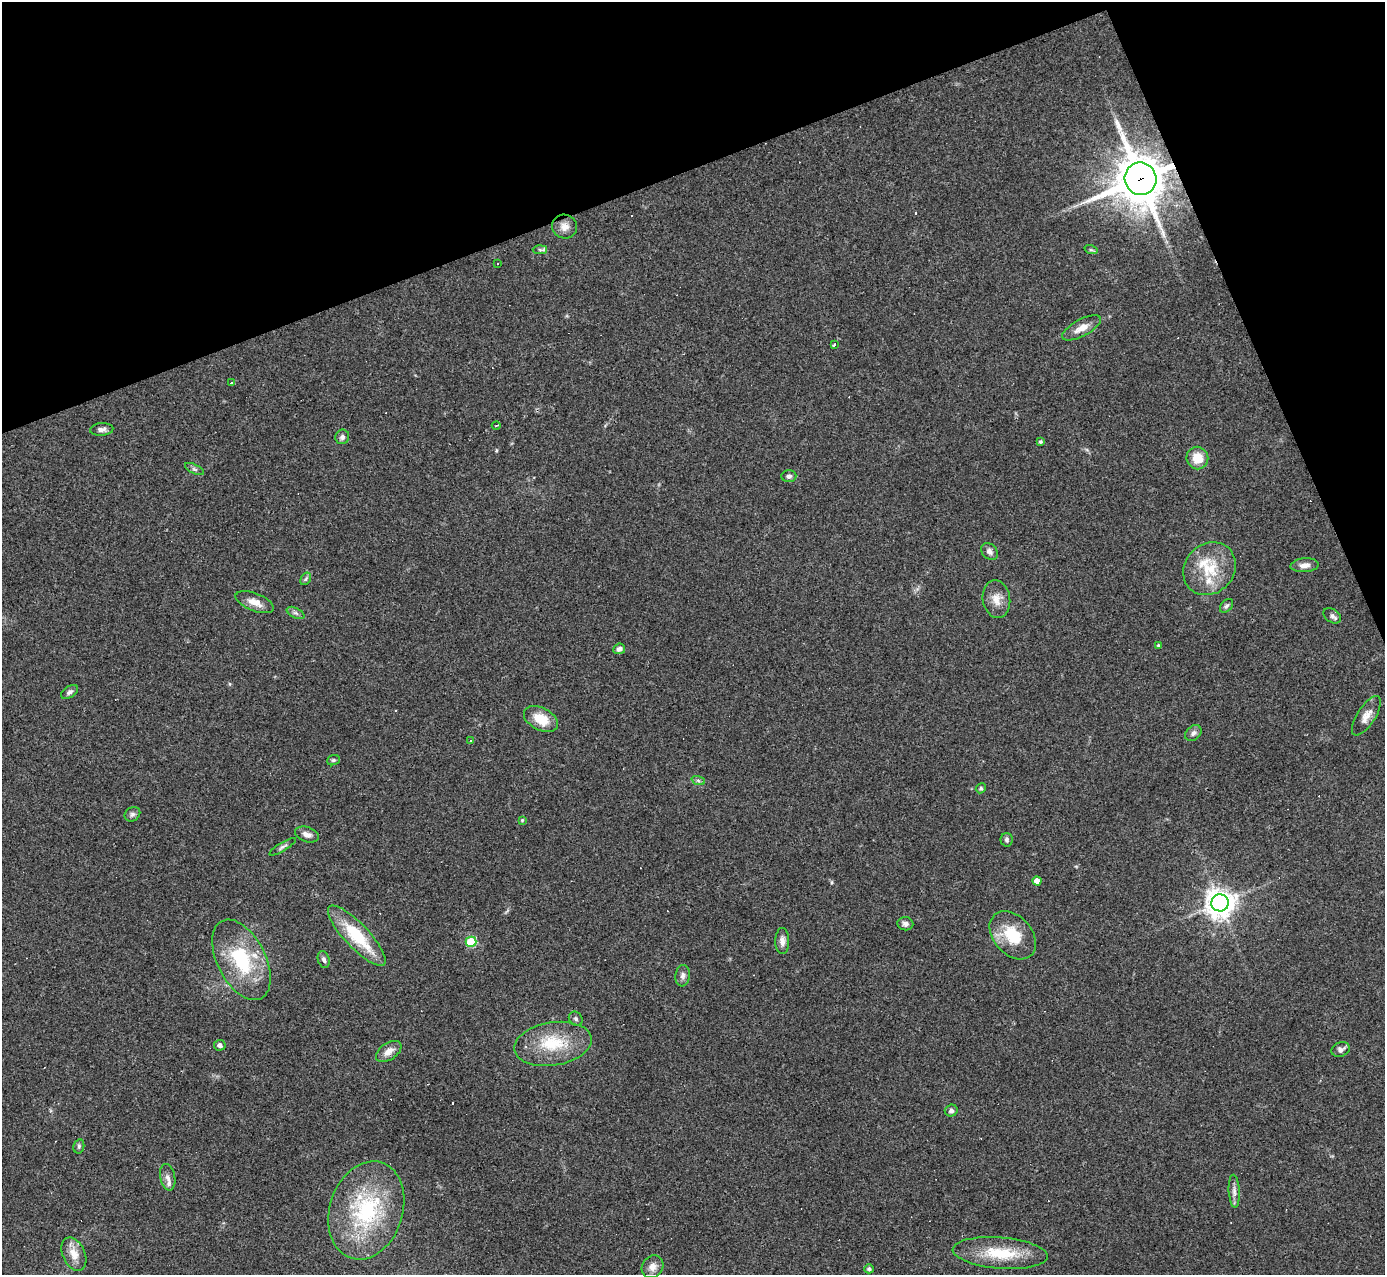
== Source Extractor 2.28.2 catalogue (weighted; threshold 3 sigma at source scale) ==
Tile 3 of 4 x 4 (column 3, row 1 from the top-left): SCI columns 2765-4147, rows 4096-5368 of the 5529 x 5516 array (HDU 1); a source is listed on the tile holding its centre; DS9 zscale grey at full resolution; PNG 1387 x 1277 px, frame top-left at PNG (2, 2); each listed source drawn as its Kron ellipse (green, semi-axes under 4 px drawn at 4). Shown black and unused: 19% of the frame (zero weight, under 3 of 4 exposures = <1% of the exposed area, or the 3 px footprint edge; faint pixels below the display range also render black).
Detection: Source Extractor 2.28.2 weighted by HDU 2 'WHT'; one run over the whole footprint, this tile lists its part. Background 0.0847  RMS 0.0056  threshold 0.0253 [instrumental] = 3 sigma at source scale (4.5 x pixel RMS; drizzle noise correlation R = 1.50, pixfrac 1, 0.05/0.05 arcsec/px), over >= 5 px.
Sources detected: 74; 10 cosmic-ray / hot-pixel residue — neither listed nor drawn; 1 inside a brighter listed object's ellipse — not listed separately; the other 63 listed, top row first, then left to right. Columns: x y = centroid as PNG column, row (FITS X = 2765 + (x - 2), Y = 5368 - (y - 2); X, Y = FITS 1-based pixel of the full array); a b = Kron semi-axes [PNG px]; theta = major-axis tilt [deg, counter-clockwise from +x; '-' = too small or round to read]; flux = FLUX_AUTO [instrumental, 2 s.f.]
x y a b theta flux
1140 179 16 16 - 2300
565 226 12 12 - 4.7
540 250 7 4 1 1.2
1091 250 7 4 -18 0.89
498 263 3 3 - 1.7
1082 328 21 8 28 6.1
835 344 3 3 - 19
231 383 3 3 - 17
496 425 4 2 - 0.6
102 429 12 6 4 2.4
342 437 7 7 - 1.9
1041 442 4 3 - 0.95
1197 458 11 11 - 9.9
195 469 10 4 -26 1.5
789 476 7 6 - 1.6
990 552 9 7 -46 2.5
1305 565 14 7 4 3.5
1209 569 28 24 48 22
306 579 7 4 59 1
996 599 19 13 -81 6.6
255 602 20 9 -21 5.6
1226 606 8 5 49 1.3
296 613 9 5 -26 1.4
1332 616 10 6 -33 1.8
1158 645 4 3 - 0.63
619 649 6 5 - 2.4
70 692 9 5 32 1.7
1366 716 22 9 57 5.4
541 719 18 11 -27 12
1193 733 9 6 42 2.1
471 740 3 2 - 0.44
333 760 6 5 - 0.89
698 780 7 4 -20 1.1
981 788 5 4 - 0.97
132 814 8 7 - 1.7
522 820 4 4 - 0.51
307 834 12 7 -17 3.1
1007 840 7 6 - 1.3
283 847 15 4 31 1.5
1037 881 4 4 - 5.6
1220 903 9 8 - 690
905 924 8 6 -6 1.9
1013 935 27 19 -48 20
357 936 40 12 -47 28
782 941 13 7 -89 3
471 942 5 5 - 31
324 959 9 6 -71 1.7
241 960 43 24 -63 40
683 976 11 7 83 2.4
576 1019 7 6 - 1.3
553 1044 39 21 9 25
220 1045 6 5 - 2
1341 1049 9 7 25 2.3
389 1051 14 8 34 4.6
951 1111 6 6 - 1.8
79 1146 7 5 77 1.1
168 1177 13 7 -78 3.1
1234 1191 16 5 -86 2.6
366 1210 50 36 72 60
1000 1253 48 15 -4 23
74 1254 17 11 -65 7
653 1267 12 10 54 3.9
869 1269 5 4 - 1
Overlapping masked pixels (flux is a lower limit): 1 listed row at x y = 1140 179